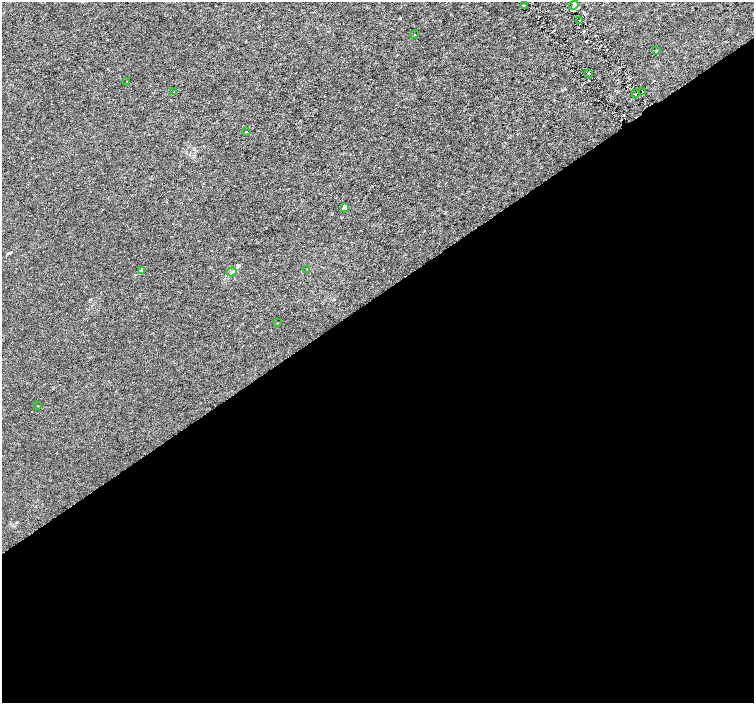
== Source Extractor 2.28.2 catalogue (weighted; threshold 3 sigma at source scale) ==
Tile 15 of 4 x 4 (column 3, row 4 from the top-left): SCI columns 3013-4515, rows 202-1602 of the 6019 x 5941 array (HDU 1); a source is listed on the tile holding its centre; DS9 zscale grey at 2 x 2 block average (1 PNG px = mean of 2 x 2 image px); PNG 756 x 705 px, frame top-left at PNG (2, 2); each listed source drawn as its Kron ellipse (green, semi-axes under 4 px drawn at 4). Shown black and unused: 58% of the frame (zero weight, under 3 of 6 exposures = <1% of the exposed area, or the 3 px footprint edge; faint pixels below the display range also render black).
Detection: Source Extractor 2.28.2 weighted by HDU 2 'WHT'; one run over the whole footprint, this tile lists its part. Background 7.05e-04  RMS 0.0017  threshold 0.00694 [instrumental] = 3 sigma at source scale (4.09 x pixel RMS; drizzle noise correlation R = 1.36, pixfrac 0.8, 0.0396/0.0396 arcsec/px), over >= 5 px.
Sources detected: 18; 1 cosmic-ray / hot-pixel residue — neither listed nor drawn; the other 17 listed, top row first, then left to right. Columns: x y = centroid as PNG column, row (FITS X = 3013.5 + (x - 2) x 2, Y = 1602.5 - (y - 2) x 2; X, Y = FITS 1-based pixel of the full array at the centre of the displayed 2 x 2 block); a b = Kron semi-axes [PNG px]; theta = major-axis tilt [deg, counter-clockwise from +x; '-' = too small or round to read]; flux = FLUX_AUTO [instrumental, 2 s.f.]
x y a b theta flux
524 5 2 2 - 0.2
574 5 4 3 - 0.6
580 20 2 2 - 0.3
415 35 2 2 - 0.11
656 51 2 2 - 0.16
589 73 3 2 - 0.2
127 81 2 2 - 0.12
643 91 2 2 - 0.17
174 92 2 2 - 0.12
636 94 2 2 - 0.36
246 132 2 2 - 0.26
345 207 3 2 - 3.7
307 269 2 2 - 0.17
141 270 4 2 - 0.29
232 272 5 2 - 0.43
278 323 2 2 - 0.17
38 406 2 2 - 0.25
Diffuse or blended objects may show on this block-average render without a row.